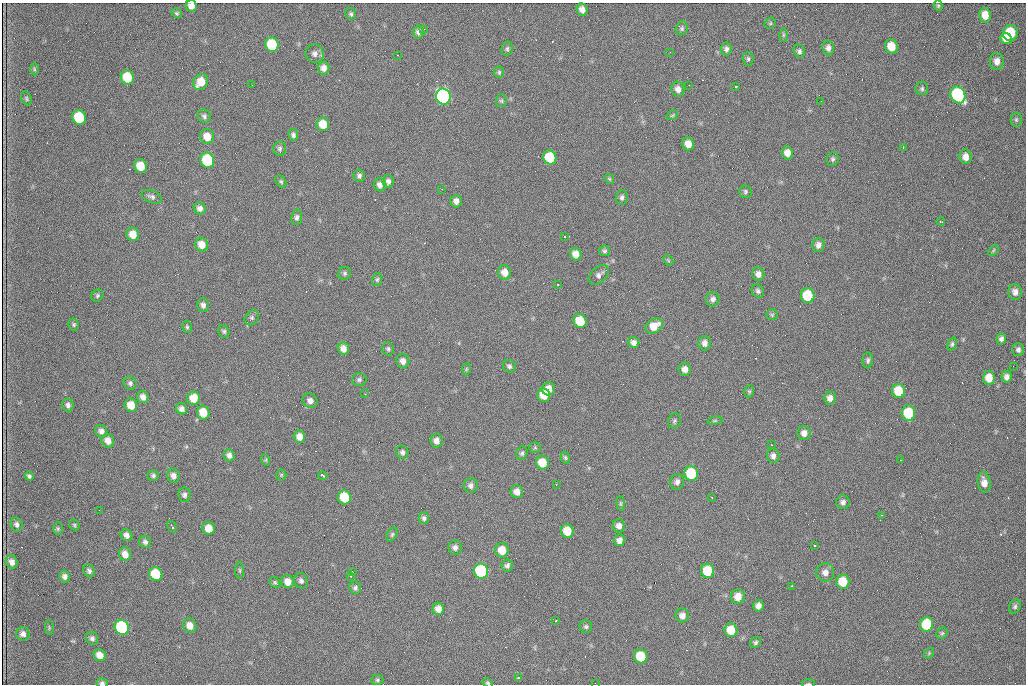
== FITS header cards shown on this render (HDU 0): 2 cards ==
NAXIS1  =                 1024 /fastest changing axis
NAXIS2  =                  682 /next to fastest changing axis

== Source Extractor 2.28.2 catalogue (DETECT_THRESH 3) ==
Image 1024 x 682 px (HDU 0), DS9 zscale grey, 1 PNG px = 1 image px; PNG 1028 x 686 px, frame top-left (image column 1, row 682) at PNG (2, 3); each listed source drawn as its Kron ellipse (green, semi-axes under 4 px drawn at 4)
Background 1900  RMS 30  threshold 89.6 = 3 sigma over >= 5 px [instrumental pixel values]
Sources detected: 219; all 219 listed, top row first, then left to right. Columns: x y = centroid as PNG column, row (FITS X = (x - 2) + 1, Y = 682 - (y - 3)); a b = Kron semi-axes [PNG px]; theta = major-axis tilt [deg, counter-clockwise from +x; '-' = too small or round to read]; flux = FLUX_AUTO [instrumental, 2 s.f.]
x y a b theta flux
191 6 6 5 - 13000
938 6 5 4 - 2700
582 9 6 5 - 10000
177 13 5 4 - 3300
351 14 6 5 - 3800
985 15 7 6 - 22000
770 23 6 5 - 2600
682 28 7 6 - 4200
423 29 3 2 - 2000
418 32 6 5 - 6700
1010 33 8 7 - 84000
783 35 7 4 90 3100
1006 39 6 5 - 18000
272 45 7 6 - 100000
891 47 7 6 - 35000
828 48 7 6 - 7700
507 49 7 5 77 4200
726 49 6 5 - 5800
799 51 6 5 - 5100
670 52 3 2 - 3100
315 54 9 9 - 9200
397 55 2 2 - 1300
748 59 7 5 -89 4200
997 61 8 7 - 14000
324 68 6 5 - 10000
34 69 6 4 -89 2400
499 72 6 5 - 3100
127 77 7 6 - 60000
201 82 8 7 - 31000
252 85 2 2 - 740
689 85 2 2 - 910
736 86 3 3 - 4800
678 89 7 6 - 11000
922 89 6 6 - 4300
958 95 8 7 - 290000
443 96 8 7 - 560000
26 98 7 5 -63 3200
501 101 6 5 - 3400
821 101 2 2 - 1100
672 115 6 4 31 2600
204 116 7 6 - 5000
79 117 7 6 - 110000
1016 120 7 5 -89 3600
323 124 7 6 - 35000
293 135 6 5 - 5500
207 137 7 7 - 24000
688 144 6 6 - 19000
903 148 3 2 - 1700
280 149 7 6 - 5100
787 153 6 5 - 17000
550 157 7 6 - 80000
966 157 7 6 - 14000
833 159 7 6 - 4400
207 160 7 6 - 170000
140 166 7 6 - 41000
359 176 6 5 - 5500
609 179 5 4 - 2500
281 181 7 5 -48 3300
388 181 6 5 - 6400
380 185 6 6 - 8700
442 189 2 2 - 840
745 191 6 6 - 4100
152 197 10 6 -20 6300
622 197 7 5 84 5200
456 201 6 5 - 9500
200 208 6 6 - 8200
297 217 8 5 81 5300
941 222 4 2 - 2600
133 234 7 6 - 24000
564 236 3 3 - 5600
202 245 7 6 - 21000
818 245 7 6 - 8700
993 250 6 4 47 2600
604 251 5 5 - 3800
576 254 6 5 - 17000
668 260 6 4 -47 2600
505 272 7 6 - 17000
345 273 7 6 - 3900
758 274 6 6 - 10000
599 275 12 7 43 8600
377 280 6 5 - 3400
558 284 2 2 - 1700
758 291 7 6 - 5100
1015 292 8 6 -80 11000
97 296 6 5 - 3600
808 296 7 7 - 84000
713 299 7 6 - 7100
203 305 7 6 - 6900
772 315 6 5 - 3300
252 318 8 6 53 4700
580 321 7 6 - 57000
74 324 6 5 - 3200
654 326 9 7 32 26000
187 327 6 5 - 3200
224 331 6 5 - 3900
1001 339 6 5 - 6300
634 342 6 5 - 8100
705 343 7 6 - 9100
952 344 7 4 75 3900
343 349 6 5 - 12000
388 349 6 5 - 3900
1018 350 6 6 - 5900
868 360 8 5 87 4700
403 361 7 6 - 10000
509 366 6 6 - 4800
1013 366 2 2 - 1200
466 369 6 4 88 2300
685 369 6 6 - 11000
1006 377 6 5 - 8000
989 378 7 6 - 25000
359 380 7 6 - 4900
130 383 7 6 - 5300
549 389 6 6 - 18000
749 391 6 4 70 3000
898 391 7 6 - 49000
365 394 2 2 - 970
544 395 7 6 - 30000
143 397 6 5 - 11000
194 398 6 6 - 30000
830 398 6 6 - 10000
310 401 7 7 - 9800
68 405 6 5 - 6300
131 405 7 6 - 29000
182 409 6 5 - 8200
203 413 7 6 - 38000
908 413 8 6 -85 92000
674 421 8 6 65 4200
715 421 7 4 8 2500
101 431 6 6 - 8800
804 433 7 6 - 12000
299 437 6 5 - 15000
108 441 7 6 - 15000
436 441 7 6 - 11000
771 445 3 2 - 2000
535 447 5 5 - 2900
402 452 7 6 - 5400
522 453 7 5 72 4300
229 455 6 5 - 7500
773 456 7 6 - 7600
565 457 6 4 -73 3200
266 460 6 3 -73 2800
900 460 2 2 - 1100
542 463 7 6 - 41000
691 474 7 7 - 93000
281 475 5 5 - 2700
29 476 5 4 - 4200
153 476 6 5 - 4300
173 476 7 6 - 9200
323 476 4 3 - 8600
677 482 8 7 - 7900
984 483 10 6 -79 14000
556 484 2 2 - 1500
471 485 7 7 - 6900
517 492 6 6 - 12000
184 495 7 6 - 6100
344 497 7 6 - 70000
712 498 2 2 - 1300
843 502 7 6 - 6700
621 503 7 4 -82 2700
99 510 2 2 - 980
881 515 2 2 - 990
424 518 6 5 - 5000
16 524 7 6 - 5900
74 525 6 5 - 2800
619 526 6 6 - 9900
172 527 6 2 -58 2800
209 528 6 6 - 23000
58 529 6 5 - 3000
567 531 7 6 - 35000
392 534 7 5 63 3400
127 535 6 5 - 8700
619 540 6 5 - 8900
145 542 6 6 - 5400
815 546 3 3 - 2700
455 547 7 6 - 7400
502 550 7 7 - 32000
125 554 7 6 - 16000
12 562 6 5 - 9600
507 566 6 5 - 5400
240 570 8 4 -89 3000
89 571 7 5 -58 5200
481 571 7 7 - 280000
708 571 7 6 - 67000
352 572 3 2 - 2000
825 572 9 9 - 13000
156 574 7 6 - 74000
65 576 6 5 - 7100
350 576 3 2 - 3500
301 581 8 7 - 6600
275 582 6 5 - 3000
288 582 6 6 - 17000
843 582 7 6 - 46000
792 586 3 2 - 2200
355 588 6 6 - 4800
738 597 7 7 - 18000
758 606 6 5 - 10000
1015 606 7 5 65 4900
438 609 6 5 - 15000
682 615 7 7 - 10000
556 621 2 2 - 1300
926 624 7 6 - 97000
190 626 7 6 - 17000
122 627 7 7 - 250000
586 627 6 6 - 3900
49 628 7 3 -85 2000
731 630 7 6 - 34000
942 633 6 5 - 3100
23 634 7 7 - 8900
92 638 6 6 - 5600
756 643 6 5 - 3700
929 653 6 4 48 2400
100 655 6 5 - 18000
641 656 7 6 - 67000
518 678 3 2 - 7700
377 680 6 5 - 3400
102 683 6 4 -3 4200
488 683 5 4 - 2700
595 683 2 2 - 970
808 684 6 3 4 2200
At the frame edge (FLAGS 8, measured only in part): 5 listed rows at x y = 191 6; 102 683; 488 683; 595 683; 808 684

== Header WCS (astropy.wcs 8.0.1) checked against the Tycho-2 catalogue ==
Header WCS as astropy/WCSLIB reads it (CRVAL/CRPIX/CD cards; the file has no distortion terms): RA---TAN/DEC--TAN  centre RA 07:09:21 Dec +30:56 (107.34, +30.93 deg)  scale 1.43 arcsec/px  FOV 24.4' x 16.3'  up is -93 deg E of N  parity flipped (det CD > 0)
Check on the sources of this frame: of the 60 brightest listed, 6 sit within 2.1 arcsec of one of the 9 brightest Tycho-2 stars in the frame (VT <= 12.48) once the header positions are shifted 0.82 arcsec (0.82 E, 0.03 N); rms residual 1.06 arcsec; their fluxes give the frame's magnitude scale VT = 25.15 - 2.5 log10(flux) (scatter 0.15 mag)
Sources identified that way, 6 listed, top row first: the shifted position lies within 2.1 arcsec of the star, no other Tycho-2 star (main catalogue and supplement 1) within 4.2 arcsec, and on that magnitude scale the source's flux lands within +1.5 / -3 mag of the star's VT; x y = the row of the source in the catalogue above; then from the Tycho-2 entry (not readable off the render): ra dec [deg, ICRS J2000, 3 dp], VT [Tycho-2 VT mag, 2 dp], TYC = Tycho-2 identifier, HIP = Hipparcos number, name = IAU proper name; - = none
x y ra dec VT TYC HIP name
958 95 107.215 +31.104 11.64 2438-821-1 - -
443 96 107.226 +30.900 10.76 2438-883-1 - -
79 117 107.244 +30.756 12.13 2438-718-1 - -
207 160 107.261 +30.807 12.26 2438-856-1 - -
481 571 107.445 +30.924 11.38 2438-1056-1 - -
122 627 107.478 +30.782 11.68 2438-545-1 - -